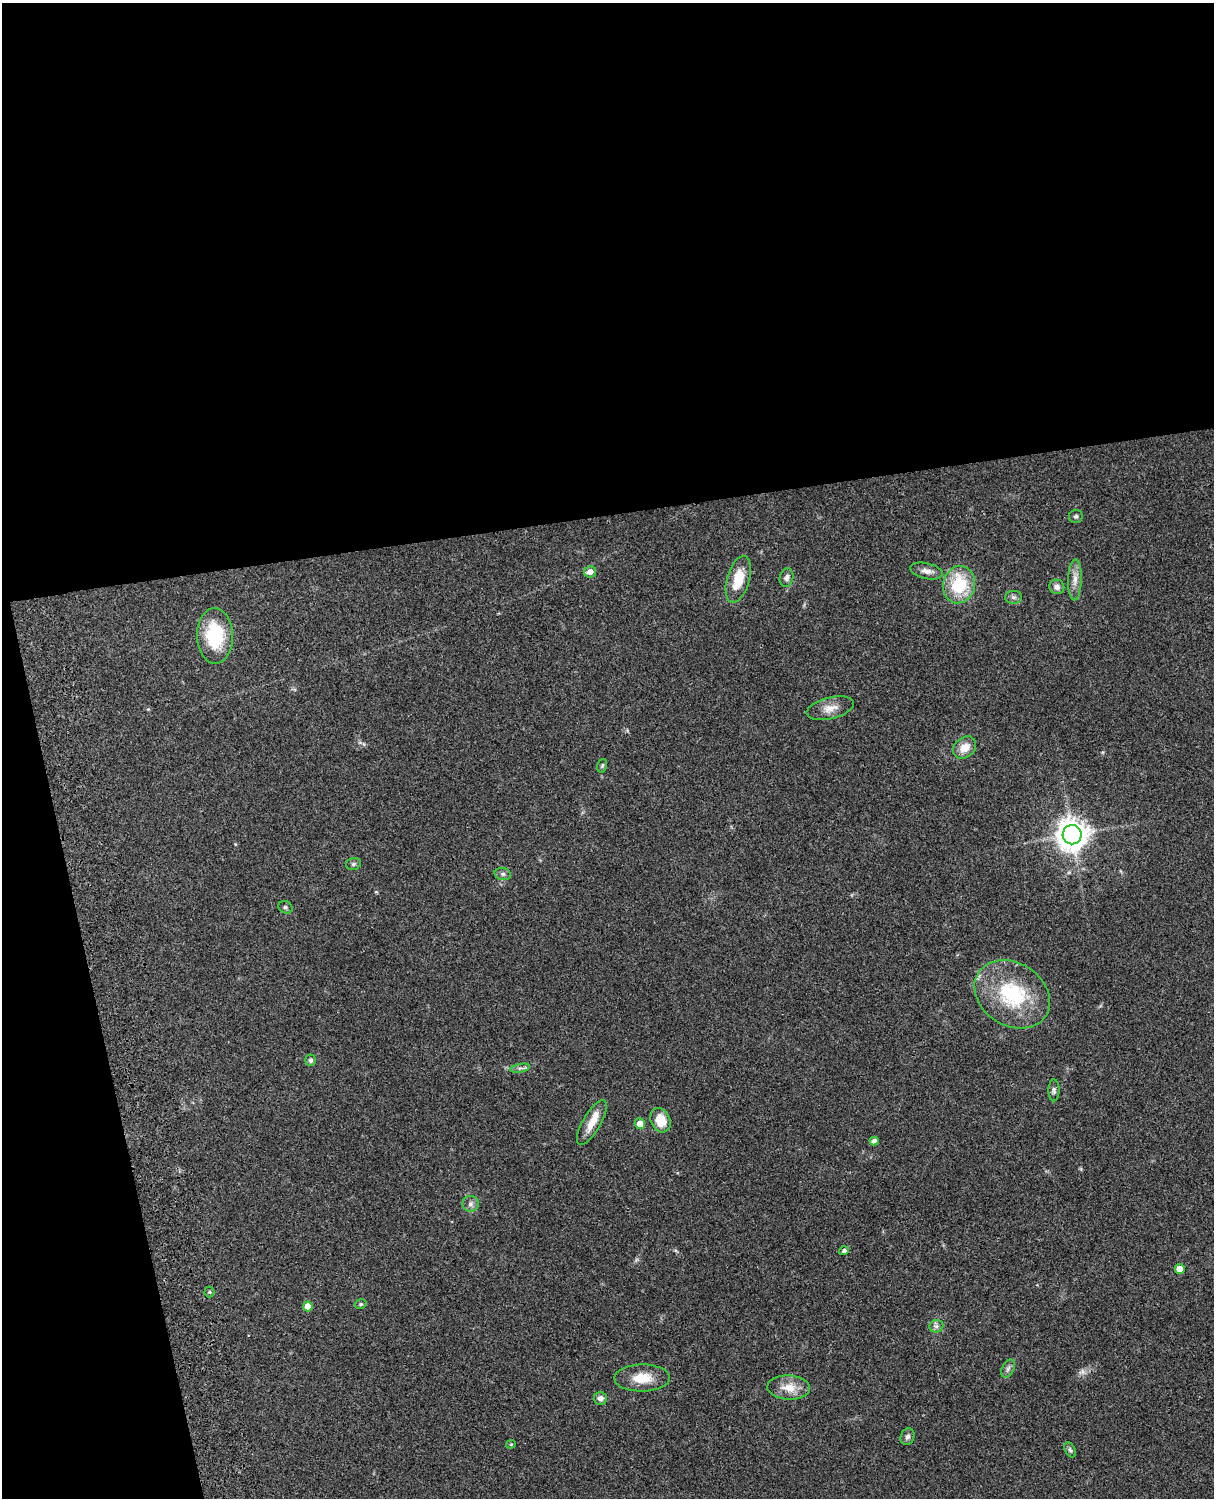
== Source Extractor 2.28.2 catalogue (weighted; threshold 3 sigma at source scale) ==
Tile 1 of 4 x 3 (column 1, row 1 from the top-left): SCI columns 122-1333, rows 3269-4764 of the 5089 x 4927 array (HDU 1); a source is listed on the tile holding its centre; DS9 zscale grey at full resolution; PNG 1216 x 1500 px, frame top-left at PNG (2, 3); each listed source drawn as its Kron ellipse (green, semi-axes under 4 px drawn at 4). Shown black and unused: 39% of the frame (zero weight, under 3 of 4 exposures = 6% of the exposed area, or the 3 px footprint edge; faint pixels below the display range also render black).
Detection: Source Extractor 2.28.2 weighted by HDU 2 'WHT'; one run over the whole footprint, this tile lists its part. Background 0.0798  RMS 0.0058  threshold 0.0262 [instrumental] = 3 sigma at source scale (4.5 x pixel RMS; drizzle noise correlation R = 1.50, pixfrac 1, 0.05/0.05 arcsec/px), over >= 5 px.
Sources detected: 41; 1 too faint to see at this stretch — neither listed nor drawn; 1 inside a brighter listed object's ellipse — not listed separately; the other 39 listed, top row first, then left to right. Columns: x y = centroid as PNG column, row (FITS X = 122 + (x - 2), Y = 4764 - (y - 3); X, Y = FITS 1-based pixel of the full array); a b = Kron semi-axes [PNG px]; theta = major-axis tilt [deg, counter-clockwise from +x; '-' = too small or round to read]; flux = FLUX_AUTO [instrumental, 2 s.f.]
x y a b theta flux
1076 516 7 6 - 1.3
926 571 16 8 -12 3.5
590 572 6 5 - 3.7
787 578 9 7 78 2.2
738 579 24 11 74 14
1075 580 20 7 88 4.8
959 585 19 16 77 27
1057 587 7 7 - 2.9
1013 597 8 6 0 1.7
215 636 28 18 -88 32
830 708 24 10 13 6.6
965 748 13 9 41 6.6
602 766 7 5 73 0.94
1072 835 9 9 - 840
353 864 7 5 16 1.3
503 874 8 6 -14 1.5
285 907 7 6 - 1.1
1012 994 40 31 -33 45
310 1060 6 5 - 1.5
520 1068 10 4 12 1.5
1054 1090 11 5 -89 1.5
660 1120 12 9 -65 11
592 1122 25 9 60 8.5
640 1124 5 5 - 7.2
874 1141 4 4 - 2.8
470 1204 8 8 - 2.3
844 1251 5 4 - 1.2
1180 1269 5 5 - 6.2
209 1292 5 5 - 0.86
361 1304 6 4 13 0.95
308 1306 5 5 - 9.1
936 1326 7 6 - 1.7
1008 1368 9 6 63 1.8
642 1378 28 13 1 12
789 1388 21 12 -3 9
600 1398 6 6 - 2.6
907 1437 8 6 68 1.9
511 1444 5 4 - 0.58
1070 1450 8 5 -64 1.2